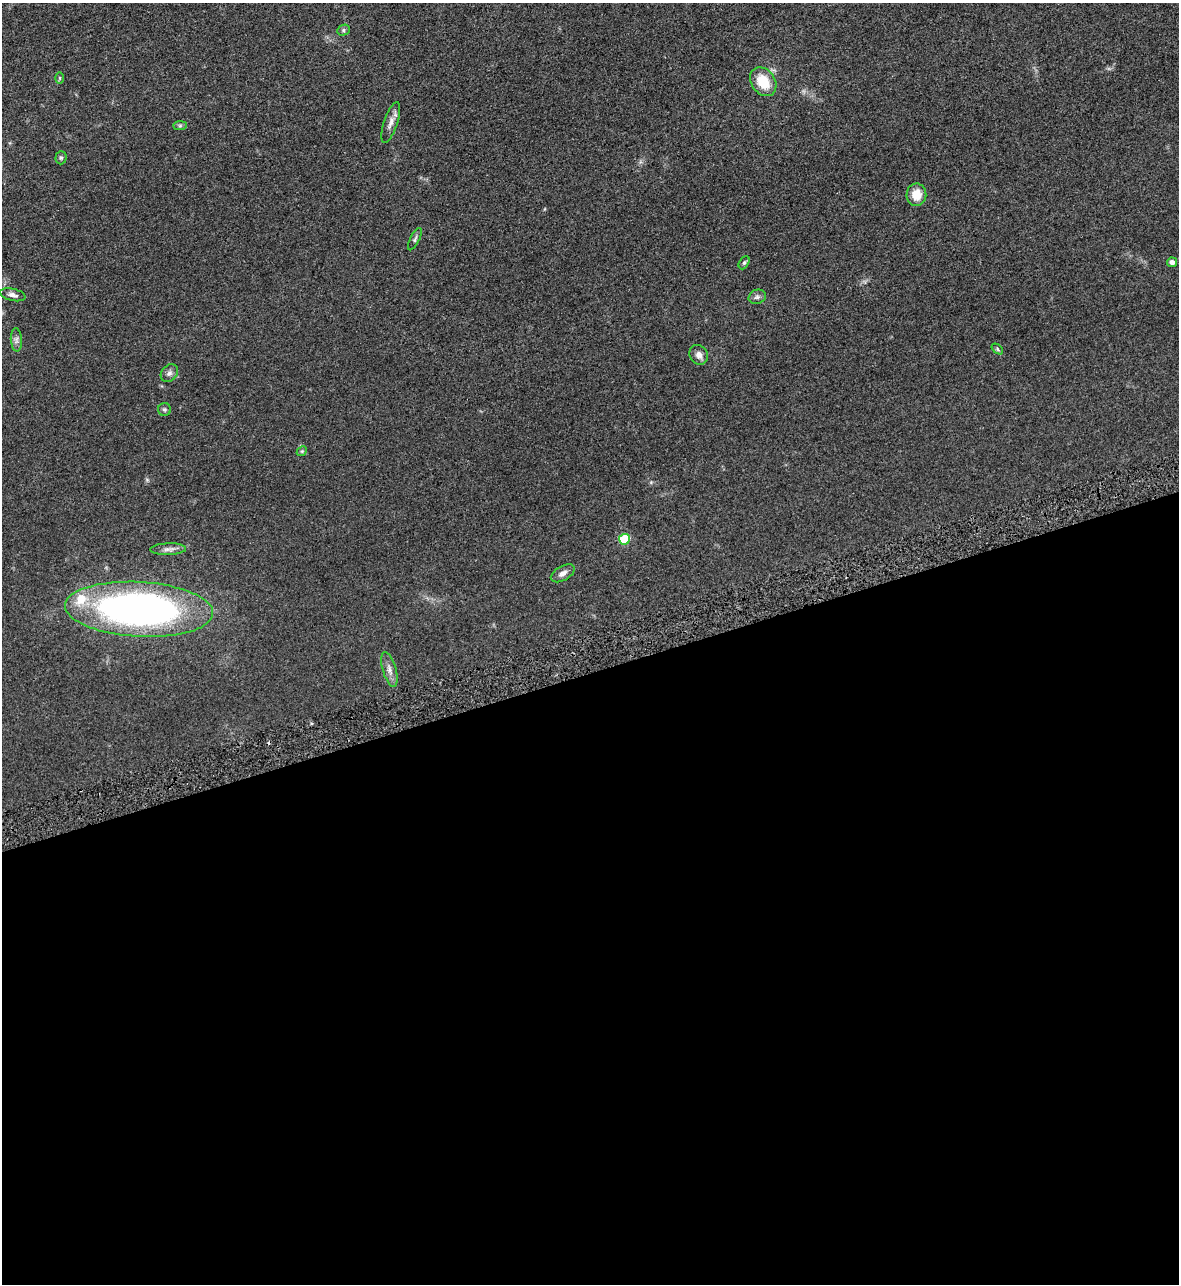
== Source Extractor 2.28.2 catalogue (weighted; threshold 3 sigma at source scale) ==
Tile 15 of 4 x 4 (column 3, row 4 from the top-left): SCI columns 2538-3714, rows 53-1334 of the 5195 x 5235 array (HDU 1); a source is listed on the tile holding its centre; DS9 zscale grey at full resolution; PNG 1181 x 1286 px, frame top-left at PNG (2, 3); each listed source drawn as its Kron ellipse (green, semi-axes under 4 px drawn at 4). Shown black and unused: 48% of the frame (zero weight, under 3 of 5 exposures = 4% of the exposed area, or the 3 px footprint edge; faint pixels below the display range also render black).
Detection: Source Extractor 2.28.2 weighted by HDU 2 'WHT'; one run over the whole footprint, this tile lists its part. Background 0.047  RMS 0.0063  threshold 0.0284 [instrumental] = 3 sigma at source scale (4.5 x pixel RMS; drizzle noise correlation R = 1.50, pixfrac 1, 0.05/0.05 arcsec/px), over >= 5 px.
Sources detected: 25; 1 cosmic-ray / hot-pixel residue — neither listed nor drawn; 1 inside a brighter listed object's ellipse — not listed separately; the other 23 listed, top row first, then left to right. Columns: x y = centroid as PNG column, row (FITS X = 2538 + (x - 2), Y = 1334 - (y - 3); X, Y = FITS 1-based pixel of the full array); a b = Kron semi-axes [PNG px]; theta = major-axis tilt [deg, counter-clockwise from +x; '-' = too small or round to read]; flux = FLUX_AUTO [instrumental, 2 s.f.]
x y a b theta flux
343 30 6 5 - 1.3
60 78 6 4 90 0.82
763 82 15 11 -55 16
391 122 21 7 72 3.9
180 126 7 4 1 1.1
61 158 6 5 - 1.1
916 195 11 10 - 8.9
415 239 12 4 64 1.4
1172 262 5 4 - 2.9
744 263 7 5 62 1.1
13 295 13 6 -13 2.7
757 297 9 7 17 1.9
16 340 12 5 -86 2.1
997 349 6 4 -38 0.91
699 355 10 8 -53 3.5
169 373 10 7 48 2.1
164 410 6 6 - 1.1
302 451 5 4 - 0.78
624 539 5 5 - 30
168 549 18 6 2 2.8
563 573 13 7 30 3
139 609 74 27 -3 290
389 669 18 6 -74 3.8